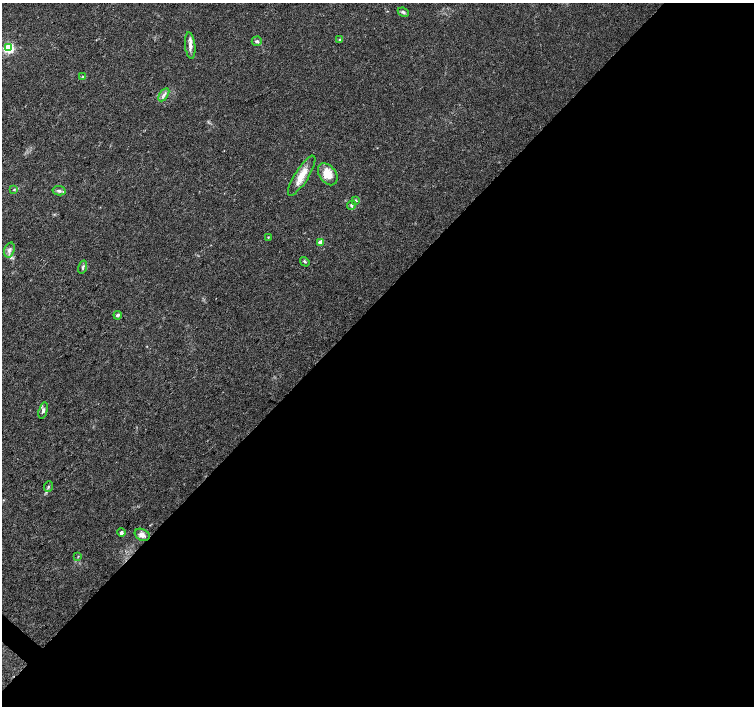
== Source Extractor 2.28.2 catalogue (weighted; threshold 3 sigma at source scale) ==
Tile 12 of 4 x 4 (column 4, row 3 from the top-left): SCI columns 4511-6014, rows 1575-2981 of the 6021 x 6027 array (HDU 1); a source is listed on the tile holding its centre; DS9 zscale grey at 2 x 2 block average (1 PNG px = mean of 2 x 2 image px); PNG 756 x 708 px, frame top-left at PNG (2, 3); each listed source drawn as its Kron ellipse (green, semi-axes under 4 px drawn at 4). Shown black and unused: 57% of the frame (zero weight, under 3 of 4 exposures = <1% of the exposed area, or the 3 px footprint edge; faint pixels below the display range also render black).
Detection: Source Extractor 2.28.2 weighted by HDU 2 'WHT'; one run over the whole footprint, this tile lists its part. Background 0.026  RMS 0.0034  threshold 0.0153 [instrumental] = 3 sigma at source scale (4.5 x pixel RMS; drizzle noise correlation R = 1.50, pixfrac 1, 0.0396/0.0396 arcsec/px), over >= 5 px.
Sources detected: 24; all 24 listed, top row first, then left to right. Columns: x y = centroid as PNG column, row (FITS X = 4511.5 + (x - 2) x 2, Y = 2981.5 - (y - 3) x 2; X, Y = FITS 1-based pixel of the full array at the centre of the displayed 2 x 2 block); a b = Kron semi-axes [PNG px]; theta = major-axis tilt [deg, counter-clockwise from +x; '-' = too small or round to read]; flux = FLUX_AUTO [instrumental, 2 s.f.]
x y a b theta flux
403 12 6 4 -26 1.7
339 39 3 3 - 0.73
257 41 5 4 - 1.5
190 46 13 5 -83 4.5
8 48 3 3 - 96
83 77 4 4 - 1.1
164 95 7 3 56 2.4
328 174 12 8 -54 13
302 176 23 7 58 12
14 190 3 2 - 0.63
59 191 6 4 -11 2.3
356 200 4 2 - 0.76
351 205 5 4 - 1.4
268 237 3 3 - 0.55
321 242 3 2 - 9.4
9 250 8 5 73 2.9
305 262 5 3 - 1.1
83 267 7 4 73 1.6
118 315 4 3 - 2
43 410 8 4 76 2.5
48 486 5 2 - 1.2
121 533 4 4 - 1.8
142 535 8 5 -26 4.2
78 556 3 2 - 0.5